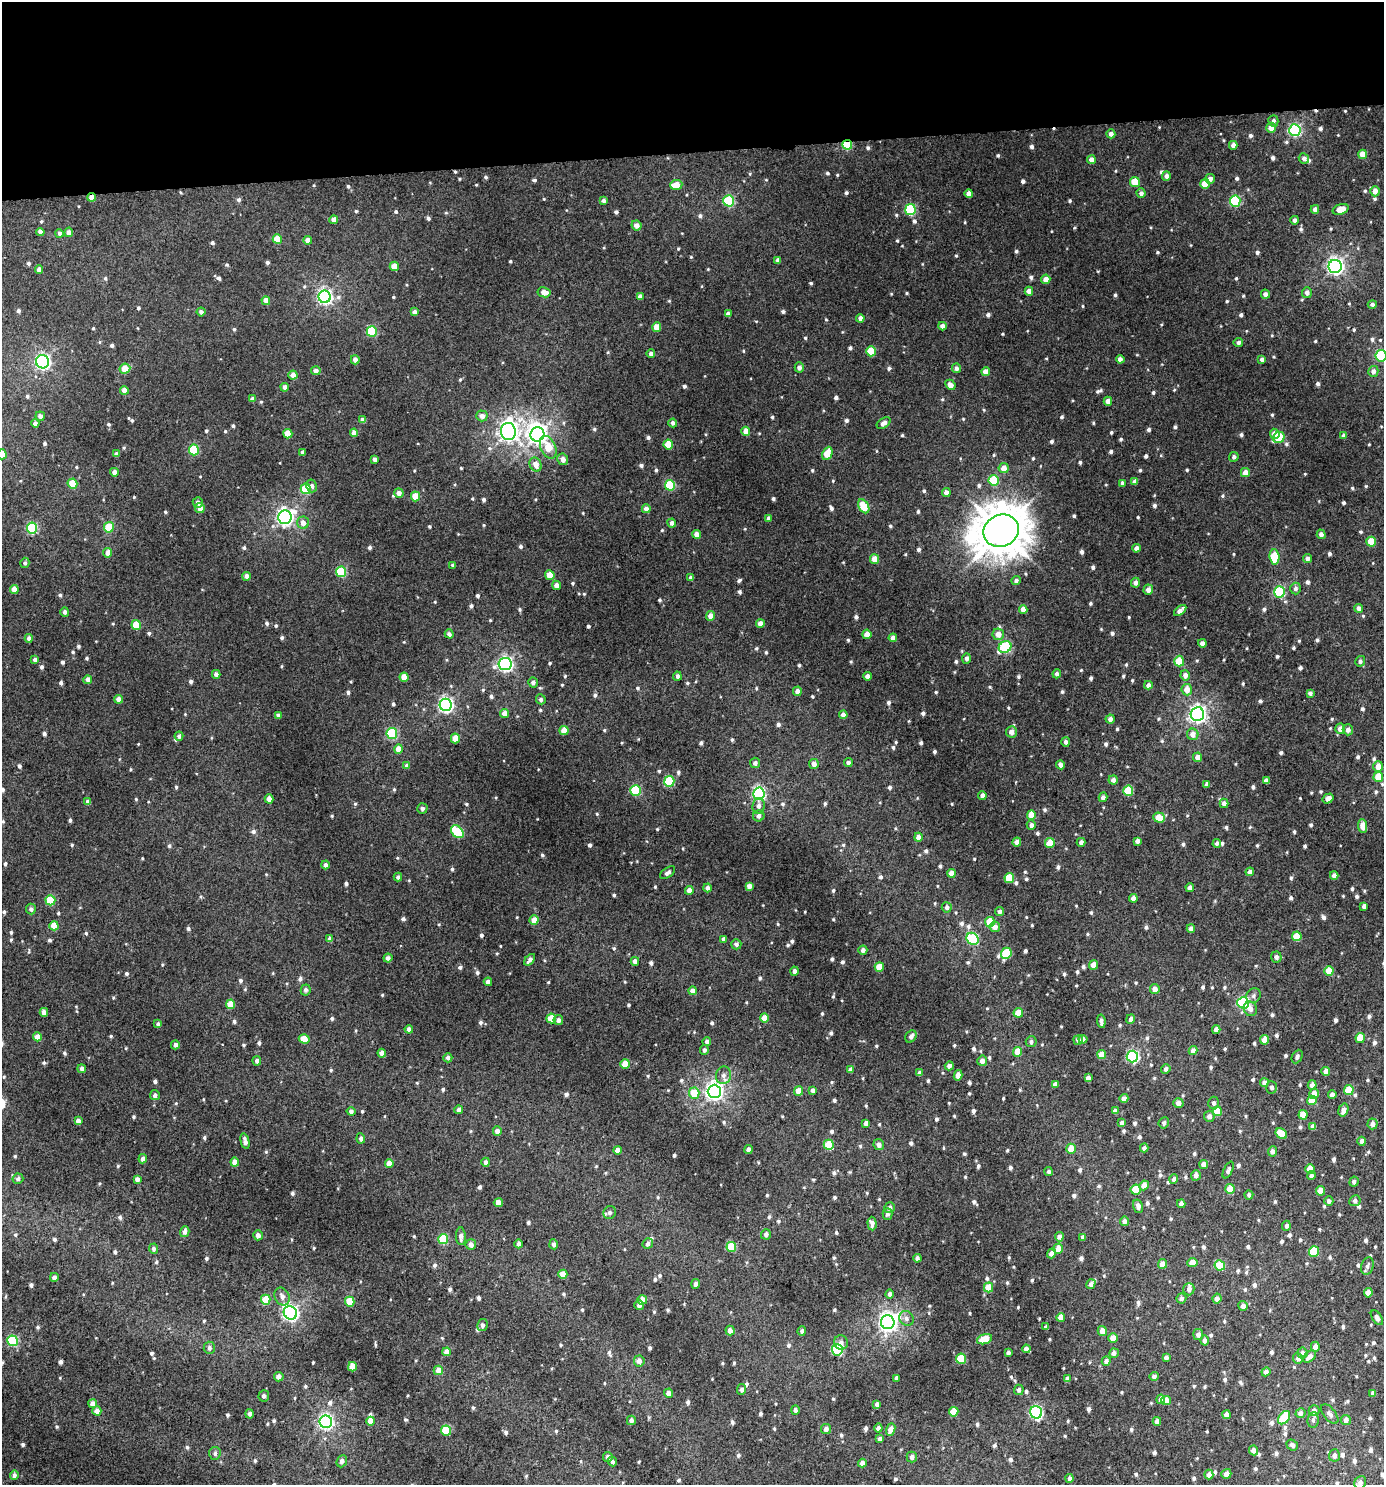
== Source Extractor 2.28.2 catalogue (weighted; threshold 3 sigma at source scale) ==
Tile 2 of 3 x 3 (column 2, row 1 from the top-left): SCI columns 1389-2770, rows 2971-4453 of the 4199 x 4457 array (HDU 1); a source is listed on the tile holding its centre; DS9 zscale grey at full resolution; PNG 1386 x 1487 px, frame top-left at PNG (2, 2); each listed source drawn as its Kron ellipse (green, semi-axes under 4 px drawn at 4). Shown black and unused: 10% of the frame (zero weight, under 3 of 4 exposures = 1% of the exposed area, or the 3 px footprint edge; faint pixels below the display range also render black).
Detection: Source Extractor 2.28.2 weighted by HDU 2 'WHT'; one run over the whole footprint, this tile lists its part. Background 0.0192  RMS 0.0069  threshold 0.031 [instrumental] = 3 sigma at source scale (4.5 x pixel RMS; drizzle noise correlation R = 1.50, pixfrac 1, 0.0396/0.0396 arcsec/px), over >= 5 px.
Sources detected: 1125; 2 inside a brighter object's white glare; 1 cosmic-ray / hot-pixel residue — neither listed nor drawn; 3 inside a brighter listed object's ellipse — not listed separately; of the other 1119, all 500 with FLUX_AUTO >= 1.9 (the completeness limit of this list) listed and drawn (619 fainter detections not listed), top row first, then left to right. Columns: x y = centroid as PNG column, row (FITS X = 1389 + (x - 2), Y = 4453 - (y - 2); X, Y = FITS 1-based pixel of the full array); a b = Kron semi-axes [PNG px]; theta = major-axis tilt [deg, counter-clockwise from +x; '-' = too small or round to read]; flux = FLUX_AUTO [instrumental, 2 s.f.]
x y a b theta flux
1273 121 5 5 - 2.1
1271 128 5 5 - 6.5
1295 130 6 5 - 110
1111 134 4 4 - 2.7
847 145 5 5 - 33
1233 145 4 4 - 3.7
1363 154 5 4 - 9.7
1304 158 5 5 - 2.5
1091 160 4 4 - 4.6
1166 176 5 4 - 2.6
1210 179 5 5 - 2.9
1135 182 5 5 - 17
1205 184 5 4 - 12
676 185 6 5 - 8.2
1375 191 5 5 - 5
1141 193 4 4 - 2.5
969 194 4 4 - 3.7
92 197 4 4 - 5.8
603 201 4 4 - 1.9
729 201 5 5 - 53
1235 201 5 5 - 55
910 209 5 5 - 49
1315 209 4 4 - 3.3
1341 209 8 5 18 9
334 220 4 4 - 5.2
1295 220 4 4 - 2.3
637 225 5 5 - 4.3
40 232 4 4 - 2.9
69 232 4 4 - 3.6
59 233 4 4 - 2.4
277 239 5 4 - 15
308 240 4 4 - 5.7
778 260 4 4 - 2.5
394 266 5 4 - 9.2
1335 266 6 6 - 230
39 269 4 4 - 3.3
1046 279 5 4 - 6.2
1029 291 4 4 - 4.5
544 292 7 5 -9 5.7
1307 293 5 5 - 2.7
1265 294 4 4 - 2.8
640 296 4 4 - 2.6
325 297 6 6 - 170
266 301 4 4 - 6.2
1372 304 4 4 - 2
201 312 4 4 - 2.3
414 312 4 4 - 3
728 314 4 4 - 2.4
860 318 4 4 - 3
942 326 4 4 - 3.6
657 327 5 4 - 11
372 331 5 5 - 39
1238 342 4 4 - 2
871 351 5 5 - 19
651 354 4 4 - 2.3
1381 356 5 5 - 58
1120 359 4 4 - 2.8
1262 359 4 4 - 2.4
355 360 4 4 - 4.7
43 362 7 6 - 130
799 367 5 4 - 2.7
956 368 5 4 - 2.1
125 369 5 5 - 12
316 371 5 4 - 3.3
1373 371 5 5 - 2.8
986 372 4 4 - 4.9
293 375 4 4 - 4.3
950 385 6 4 -47 4.5
285 387 4 4 - 3
124 390 4 4 - 4.2
252 399 4 4 - 2.8
1108 401 4 4 - 4.7
40 416 5 4 - 2.5
482 416 5 5 - 3.9
363 420 4 4 - 3.5
35 423 4 4 - 2.7
673 423 4 4 - 2.3
884 423 7 5 32 3.3
746 431 4 4 - 6.1
508 432 9 7 -87 320
354 433 4 4 - 4.7
288 434 5 4 - 12
537 434 7 7 - 310
1275 434 5 4 - 5.1
1344 436 4 4 - 2.5
1279 437 6 5 - 25
668 445 5 5 - 15
548 447 12 7 -66 12
194 450 5 5 - 37
303 452 4 3 - 1.9
827 453 7 4 65 13
2 454 5 4 - 9.8
116 454 4 3 - 1.9
1234 457 5 4 - 2
375 459 4 3 - 2.2
563 459 6 5 - 3.9
536 465 7 6 - 5.8
1004 468 5 5 - 5.5
114 472 4 4 - 3.6
1245 473 4 4 - 6.1
994 480 5 5 - 25
1135 481 4 4 - 2.7
1122 483 4 3 - 2.2
72 484 5 5 - 13
670 485 5 5 - 38
312 486 6 5 - 2.2
306 489 5 5 - 28
946 492 4 4 - 3.4
399 493 5 4 - 3.9
415 496 5 4 - 12
198 502 5 5 - 2.7
864 506 7 5 -60 17
200 508 5 4 - 5.4
646 509 4 4 - 3.6
285 517 7 6 - 230
769 518 4 4 - 2.3
303 523 6 5 - 4
672 523 4 4 - 2.8
109 527 5 5 - 20
32 528 5 5 - 61
1001 531 18 16 24 2300
697 534 4 4 - 4.7
1321 534 5 4 - 3
1371 542 5 4 - 14
1136 548 4 4 - 2.6
108 553 5 4 - 5.8
1274 557 7 5 -83 25
1308 558 4 4 - 2.6
875 559 5 4 - 7.1
25 563 5 4 - 1.9
453 565 4 4 - 2.1
341 572 5 5 - 43
550 575 5 5 - 11
246 576 4 4 - 3.8
691 578 4 4 - 2.1
1016 581 4 4 - 2
1135 583 5 4 - 2.5
556 585 4 4 - 3.6
1295 589 6 5 - 2
14 590 4 4 - 8.7
1148 590 5 4 - 3.6
1279 592 5 5 - 63
1359 608 4 4 - 2.9
1023 609 4 4 - 4
1180 611 7 4 40 4.1
65 612 4 4 - 2.1
711 616 5 4 - 5.7
760 623 4 4 - 4.9
136 625 5 4 - 16
449 634 4 4 - 2.1
867 634 5 4 - 5.8
998 634 6 5 - 5.3
29 638 4 4 - 2.8
893 638 4 4 - 3.4
1202 643 4 4 - 2.9
1005 647 7 5 35 59
966 658 5 4 - 2.3
35 659 4 3 - 2.4
1179 661 5 5 - 18
1360 661 5 5 - 1.9
505 664 6 6 - 180
216 674 4 4 - 2.8
1057 674 4 4 - 2.2
1185 675 5 4 - 3.4
677 676 4 4 - 2.2
867 676 4 4 - 3.2
404 677 4 4 - 8.7
88 680 4 4 - 4.3
533 682 5 5 - 2
1148 685 4 4 - 2.7
1187 690 5 5 - 6.1
797 691 4 4 - 3.4
1310 693 4 4 - 2
119 699 4 4 - 5.1
541 699 5 4 - 2
446 705 6 6 - 180
505 713 4 4 - 6.4
1197 714 7 6 - 250
278 715 4 4 - 2.1
843 715 4 4 - 3.8
1110 719 4 4 - 2.9
1340 729 5 5 - 4.2
564 730 5 4 - 8.4
1348 730 5 5 - 3.2
1011 732 5 5 - 5
392 733 5 5 - 54
1193 734 6 5 - 4.7
179 736 4 4 - 2.1
455 738 5 4 - 11
1066 742 5 4 - 2.2
399 749 5 4 - 7.2
1198 757 4 4 - 4.7
755 763 5 5 - 2.4
848 763 4 4 - 2
814 764 5 5 - 3.6
1061 765 4 4 - 2.9
407 766 4 4 - 3.3
1378 767 5 5 - 7.7
1378 777 5 5 - 13
1113 780 4 4 - 3.2
1266 780 4 4 - 2.6
669 781 5 5 - 33
1207 784 4 4 - 2.4
635 790 5 5 - 35
1128 791 5 5 - 22
759 793 6 6 - 110
982 795 4 4 - 2.8
1103 797 5 4 - 2.7
1328 798 6 4 32 4.3
269 799 4 4 - 5.7
88 802 4 4 - 3
1224 803 4 4 - 3
759 806 8 6 83 2.8
422 808 5 5 - 2.1
1031 815 5 4 - 9.4
759 816 6 5 - 2.6
1159 818 6 5 - 12
1031 825 5 4 - 2.9
1363 826 7 4 -83 6.1
457 832 7 5 -45 40
918 837 4 4 - 5
1137 841 4 4 - 3.1
1017 842 4 4 - 3.6
1081 842 4 4 - 2.6
1050 843 5 4 - 14
1217 843 4 4 - 2
325 865 4 4 - 2.6
1250 872 4 4 - 2.9
668 873 9 4 38 2.2
951 873 4 4 - 6
1334 876 4 4 - 3
398 877 4 4 - 2
1009 878 5 5 - 20
749 886 4 4 - 4.1
1190 887 4 4 - 2.8
707 888 4 4 - 2.5
689 890 4 4 - 4.2
1133 898 4 4 - 3.2
50 900 5 5 - 26
1364 906 4 4 - 2.5
947 907 5 5 - 2.2
31 909 5 5 - 2
999 911 4 4 - 2
534 920 4 4 - 8.2
990 922 5 5 - 18
54 926 4 4 - 11
995 927 5 5 - 3.7
1191 929 4 4 - 3.1
1297 936 5 5 - 14
329 939 4 3 - 2.4
724 939 4 4 - 2.6
973 939 6 5 - 53
736 944 5 5 - 2.1
863 950 4 4 - 2.6
1006 953 6 5 - 28
1276 957 5 5 - 2.6
388 958 4 4 - 2.3
530 960 7 4 50 2.6
635 961 4 4 - 3.7
1093 965 4 4 - 6.6
879 967 5 4 - 8.1
794 971 4 4 - 2.8
1329 971 5 4 - 14
488 982 4 4 - 3.1
1155 989 5 4 - 4.9
306 990 5 5 - 2.1
693 991 4 4 - 3.9
1253 996 8 7 - 2.1
1243 1003 6 5 - 76
231 1004 5 4 - 12
1250 1009 7 6 - 3.9
44 1012 4 4 - 5.5
1018 1013 5 4 - 9.3
551 1018 5 5 - 15
764 1018 4 4 - 9.7
1131 1019 5 4 - 2.8
558 1020 5 5 - 2.5
1101 1021 7 4 -81 2.5
158 1024 4 4 - 2.3
409 1029 4 4 - 3.2
1216 1030 4 4 - 4
911 1036 6 5 - 2.6
37 1037 4 4 - 7.8
1360 1038 5 4 - 14
304 1039 5 4 - 10
1083 1039 4 4 - 2.6
1078 1040 5 5 - 2.3
1264 1040 4 4 - 9.4
707 1042 4 4 - 2.4
1031 1042 5 5 - 1.9
175 1045 4 4 - 2.9
704 1050 5 4 - 2
1193 1051 4 4 - 4.6
1018 1052 5 4 - 11
382 1053 4 4 - 4.7
1102 1055 4 4 - 8.7
1132 1056 6 6 - 91
1297 1057 7 5 63 1.9
448 1058 4 4 - 2.1
257 1061 4 4 - 2.6
982 1061 5 5 - 3.4
625 1064 4 4 - 11
949 1066 4 4 - 2.5
82 1069 4 4 - 3.1
851 1069 4 4 - 3
1166 1069 5 4 - 2.4
1326 1071 4 4 - 4.9
919 1073 4 3 - 2.7
723 1075 9 7 79 3.3
958 1075 5 4 - 4.4
1088 1078 4 4 - 3.6
1264 1083 4 4 - 4.1
1055 1084 4 4 - 3.5
1312 1085 4 4 - 3.1
1271 1087 6 5 - 2.5
813 1090 4 4 - 2.5
1349 1090 5 5 - 16
714 1091 7 6 - 280
799 1091 5 4 - 8.9
694 1093 5 5 - 13
1314 1094 5 4 - 5.6
1332 1094 4 4 - 2.4
155 1095 5 5 - 2.3
1124 1098 4 4 - 3
1312 1100 5 4 - 11
1178 1103 5 5 - 3.1
1214 1103 6 5 - 2.1
459 1110 4 4 - 2.2
1343 1110 6 5 - 4.4
351 1111 4 4 - 2.3
1115 1111 4 4 - 2.6
1217 1111 5 4 - 14
1303 1115 5 4 - 9.8
1209 1116 5 5 - 3.2
78 1121 4 4 - 3.7
866 1123 4 4 - 2.6
1122 1123 4 4 - 3.4
1164 1123 6 5 - 1.9
1372 1124 5 5 - 3.5
1313 1126 4 4 - 3.6
497 1131 5 4 - 3.7
1281 1134 6 4 -33 13
361 1138 5 4 - 1.9
245 1141 8 4 -76 3.2
1362 1141 4 4 - 3.2
829 1145 5 5 - 21
879 1145 5 5 - 3.3
1144 1148 4 4 - 2.3
748 1149 4 4 - 2.7
1071 1149 5 5 - 8.6
618 1150 4 4 - 4.6
1272 1151 5 4 - 2.9
143 1159 4 4 - 3.9
235 1162 4 4 - 6.5
486 1162 4 4 - 2.8
389 1163 4 4 - 6.3
1204 1164 4 4 - 4.5
1310 1169 5 4 - 12
1228 1170 9 4 64 2.1
1049 1172 4 4 - 2
1196 1175 5 5 - 3.2
1311 1176 4 4 - 2.5
18 1179 5 5 - 2.3
137 1179 4 4 - 3.2
1174 1179 5 4 - 2.3
1354 1182 5 4 - 2
1144 1185 5 4 - 5.4
1230 1189 5 4 - 12
1136 1190 5 5 - 23
1321 1191 4 4 - 8.3
1249 1195 4 4 - 1.9
1329 1201 5 4 - 2
1355 1201 5 5 - 2.1
498 1203 4 4 - 7
1181 1204 4 4 - 2.6
1138 1206 7 5 -74 2.9
890 1208 5 5 - 2.6
610 1213 6 6 - 2
887 1214 5 5 - 2
1124 1221 4 4 - 3
872 1223 7 4 -86 3.1
1286 1226 5 4 - 2.2
185 1232 5 4 - 3.2
766 1234 5 5 - 2.5
258 1235 5 5 - 3
461 1236 9 5 -89 3.5
1059 1237 5 4 - 3.4
1083 1237 4 3 - 2
443 1239 5 5 - 27
471 1244 5 5 - 4
519 1244 4 4 - 2.9
554 1244 5 4 - 2.5
648 1244 5 5 - 2
731 1247 5 5 - 25
154 1249 5 4 - 2.4
1058 1249 5 4 - 6.2
1314 1251 5 5 - 26
1051 1253 5 4 - 4.1
917 1258 4 4 - 2.2
1192 1262 5 4 - 5.9
1162 1264 5 4 - 5.7
1220 1265 5 5 - 25
1367 1266 9 6 71 2.3
563 1274 4 4 - 9.3
54 1277 4 4 - 2.7
695 1284 5 4 - 2
1091 1284 5 4 - 3.1
988 1287 5 4 - 11
1189 1289 6 5 - 2.6
1368 1293 4 4 - 6.2
890 1294 4 4 - 2
282 1296 9 7 -66 3.2
1181 1298 5 5 - 2.3
1217 1299 5 4 - 3.6
266 1300 5 4 - 15
642 1300 4 4 - 7.8
350 1302 5 5 - 17
639 1305 5 5 - 3
1243 1306 5 4 - 3.6
290 1313 7 6 - 190
1061 1317 4 4 - 6.7
906 1318 8 7 - 2.4
1377 1318 8 4 -54 2.4
888 1322 7 6 - 300
482 1325 6 5 - 2
1046 1327 4 4 - 2.2
730 1331 5 4 - 3.6
802 1331 4 4 - 2
1102 1331 5 4 - 5.6
1198 1334 5 5 - 2.7
1113 1338 5 4 - 6.2
984 1339 8 5 17 14
1204 1340 5 4 - 2.6
12 1341 5 5 - 50
841 1342 7 6 - 3.2
1315 1347 5 4 - 4.1
209 1348 6 5 - 2.4
1026 1349 4 4 - 3.2
837 1350 5 5 - 64
446 1352 4 4 - 5.3
1008 1353 4 4 - 2.3
1114 1353 5 4 - 2.6
1302 1353 5 5 - 2.8
1310 1356 7 5 41 4.4
1166 1358 4 4 - 2.6
1298 1358 5 5 - 2.6
961 1359 5 5 - 22
639 1361 5 5 - 3.5
1106 1361 5 4 - 2.7
352 1367 5 4 - 12
438 1370 5 4 - 6.7
1266 1372 4 4 - 2.4
1154 1376 4 4 - 2.5
279 1377 4 4 - 3.4
896 1378 4 3 - 2
1067 1379 4 4 - 3
742 1389 5 4 - 2.6
1019 1390 5 4 - 2.4
668 1393 4 4 - 4
1373 1393 4 4 - 2.6
264 1396 6 5 - 1.9
1161 1399 5 4 - 3.6
1166 1401 5 4 - 7.2
93 1404 4 4 - 6.2
877 1404 4 4 - 3
795 1410 4 4 - 2.1
97 1411 4 4 - 4.2
1314 1411 5 5 - 3
954 1412 5 4 - 13
1036 1412 6 6 - 110
1300 1413 5 5 - 2.7
249 1414 5 4 - 2
1330 1414 11 6 -51 2.7
1227 1415 4 4 - 3.1
1284 1418 7 5 53 23
631 1420 5 4 - 2.7
1313 1420 8 5 81 2
1346 1420 5 5 - 3
371 1421 4 4 - 9.9
1157 1421 4 4 - 3.5
326 1422 6 6 - 170
878 1428 4 4 - 2.6
826 1429 5 5 - 2.9
891 1429 6 4 70 7.6
446 1430 5 5 - 22
880 1439 4 4 - 3
1292 1445 6 5 - 2.5
1253 1450 5 4 - 3.3
215 1453 6 5 - 1.9
1334 1455 6 5 - 2.5
608 1457 5 5 - 2.5
912 1457 5 5 - 2.9
342 1461 6 5 - 2.6
612 1462 5 4 - 2
862 1463 4 4 - 3.9
1226 1474 5 5 - 4.3
14 1475 5 4 - 2.2
1209 1475 5 4 - 3.7
1070 1478 4 4 - 2
1360 1482 6 5 - 2.9
Overlapping masked pixels (flux is a lower limit): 2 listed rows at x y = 847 145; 92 197
Isophote crosses this tile's border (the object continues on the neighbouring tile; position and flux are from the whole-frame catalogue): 3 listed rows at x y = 1381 356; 2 454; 1360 1482